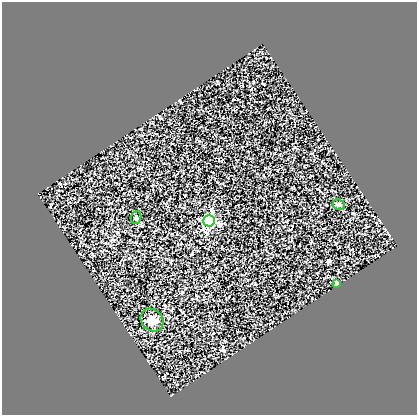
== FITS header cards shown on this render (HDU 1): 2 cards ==
NAXIS1  =                  415
NAXIS2  =                  413

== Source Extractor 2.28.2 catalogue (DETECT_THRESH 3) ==
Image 415 x 413 px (HDU 1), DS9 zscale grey, 1 PNG px = 1 image px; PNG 419 x 417 px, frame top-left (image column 1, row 413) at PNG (2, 2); each listed source drawn as its Kron ellipse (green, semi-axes under 4 px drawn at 4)
Background 0.139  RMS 0.03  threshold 0.0903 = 3 sigma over >= 5 px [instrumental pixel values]
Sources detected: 5; all 5 listed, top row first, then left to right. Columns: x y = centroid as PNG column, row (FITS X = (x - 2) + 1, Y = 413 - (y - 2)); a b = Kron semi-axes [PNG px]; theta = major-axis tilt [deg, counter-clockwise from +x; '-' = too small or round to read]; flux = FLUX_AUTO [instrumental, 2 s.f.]
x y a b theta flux
339 205 6 5 - 4
136 217 6 5 - 3.1
209 221 6 5 - 250
337 283 3 3 - 6.7
152 320 12 10 -43 17